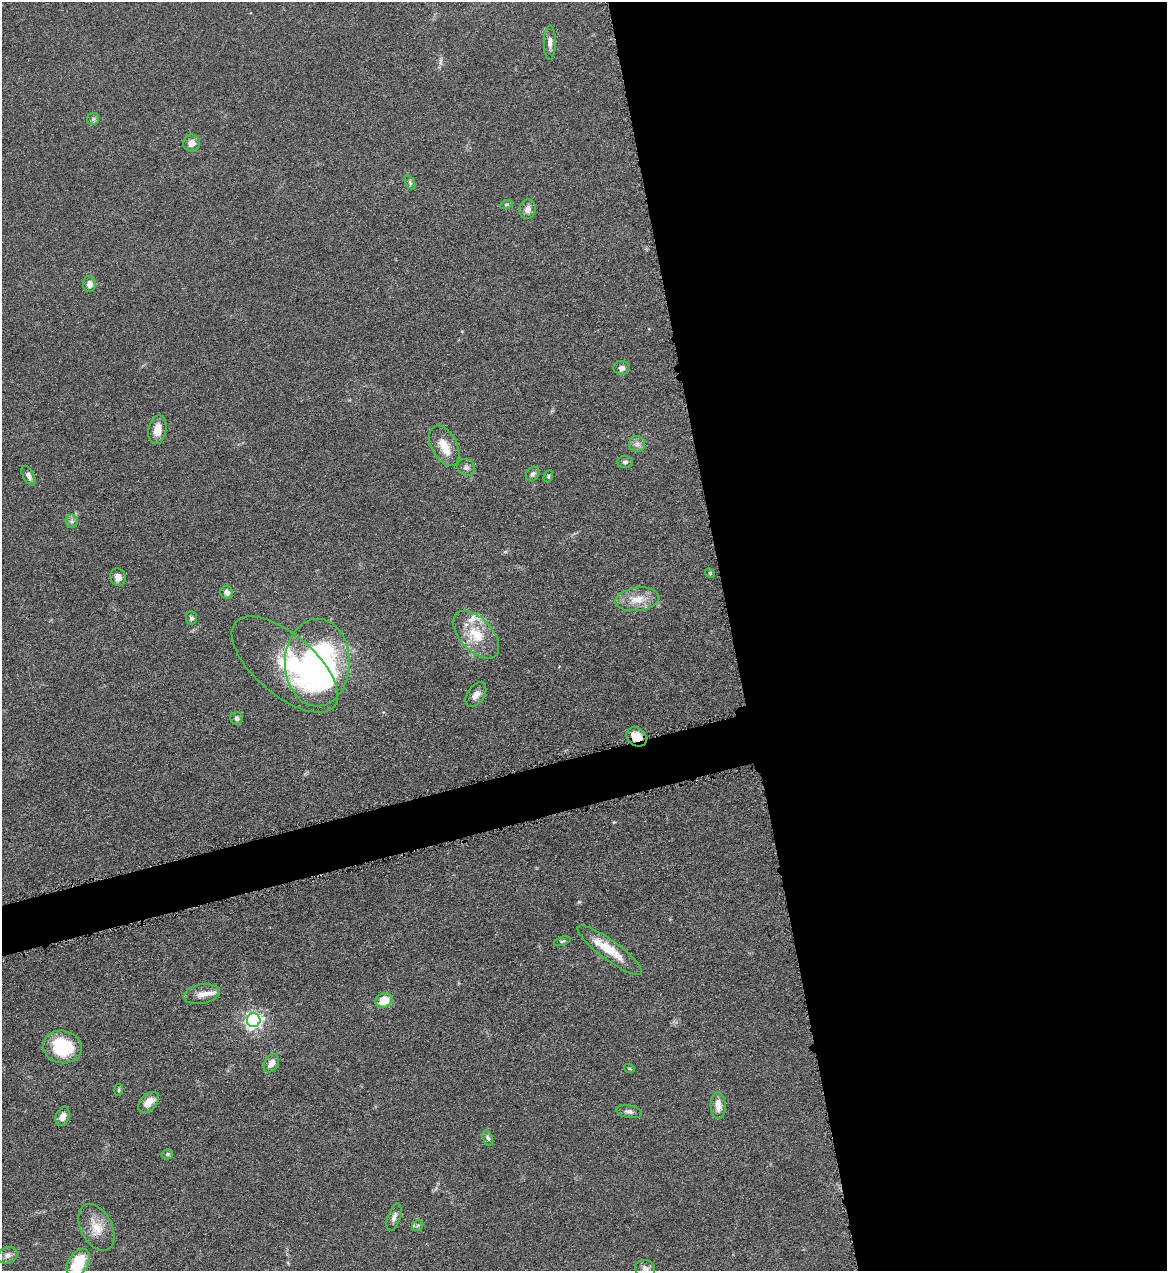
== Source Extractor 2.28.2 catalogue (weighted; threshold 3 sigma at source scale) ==
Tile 8 of 4 x 4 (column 4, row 2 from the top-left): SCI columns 3757-4921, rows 2541-3809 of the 5065 x 5080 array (HDU 1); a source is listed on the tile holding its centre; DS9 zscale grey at full resolution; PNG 1169 x 1273 px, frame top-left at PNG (2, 2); each listed source drawn as its Kron ellipse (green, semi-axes under 4 px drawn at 4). Shown black and unused: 40% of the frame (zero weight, under 4 of 8 exposures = <1% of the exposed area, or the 3 px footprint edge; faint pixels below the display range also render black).
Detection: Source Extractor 2.28.2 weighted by HDU 2 'WHT'; one run over the whole footprint, this tile lists its part. Background 0.0459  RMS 0.0034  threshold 0.0141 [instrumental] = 3 sigma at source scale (4.09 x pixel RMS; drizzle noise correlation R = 1.36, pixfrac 0.8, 0.05/0.05 arcsec/px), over >= 5 px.
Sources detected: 52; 1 inside a brighter object's white glare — neither listed nor drawn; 2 inside a brighter listed object's ellipse — not listed separately; the other 49 listed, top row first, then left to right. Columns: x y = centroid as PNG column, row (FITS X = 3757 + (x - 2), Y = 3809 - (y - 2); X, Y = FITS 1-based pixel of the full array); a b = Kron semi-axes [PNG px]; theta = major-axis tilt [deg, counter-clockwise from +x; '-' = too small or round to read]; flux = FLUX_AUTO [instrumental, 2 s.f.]
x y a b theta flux
550 42 17 6 89 1.6
93 119 6 6 - 0.64
191 143 8 8 - 2.1
410 183 7 4 -64 0.56
506 205 6 4 19 0.48
528 209 10 8 79 1.9
89 284 8 6 89 1.9
622 368 8 7 - 1.3
157 430 14 9 79 3.9
637 444 8 8 - 1.3
444 446 22 12 -62 5.7
625 462 7 6 - 0.76
466 467 9 8 - 1.1
533 474 8 6 52 0.96
28 476 11 5 -62 1.4
548 476 6 4 70 0.44
71 521 6 6 - 0.74
710 573 5 4 - 0.4
118 577 9 7 -67 2.1
227 592 7 6 - 1.3
637 599 22 11 7 5.3
191 618 6 5 - 0.78
476 635 29 16 -47 9.2
317 662 44 32 90 99
285 665 65 30 -40 26
476 695 14 8 56 2.1
237 718 6 6 - 0.92
637 737 11 8 -39 5.8
562 941 8 3 18 0.53
610 950 39 9 -36 8.8
202 994 18 9 11 2.7
384 1000 8 7 - 6.5
254 1020 7 7 - 100
62 1047 19 16 -12 16
271 1063 10 6 60 2.5
629 1068 5 3 - 0.33
119 1090 6 4 83 0.45
148 1102 12 8 43 3.8
718 1106 13 7 -88 2.9
629 1111 13 6 -11 1.2
63 1116 10 6 68 2.4
488 1138 8 5 -68 0.71
167 1154 6 5 - 0.63
394 1217 14 6 72 1.5
418 1226 6 5 - 0.51
96 1227 25 15 -63 6
8 1255 10 8 22 1.5
78 1263 15 9 60 12
645 1268 10 8 -15 1.4
Overlapping masked pixels (flux is a lower limit): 1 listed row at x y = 637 737
Isophote crosses this tile's border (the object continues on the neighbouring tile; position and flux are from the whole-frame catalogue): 1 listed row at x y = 78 1263